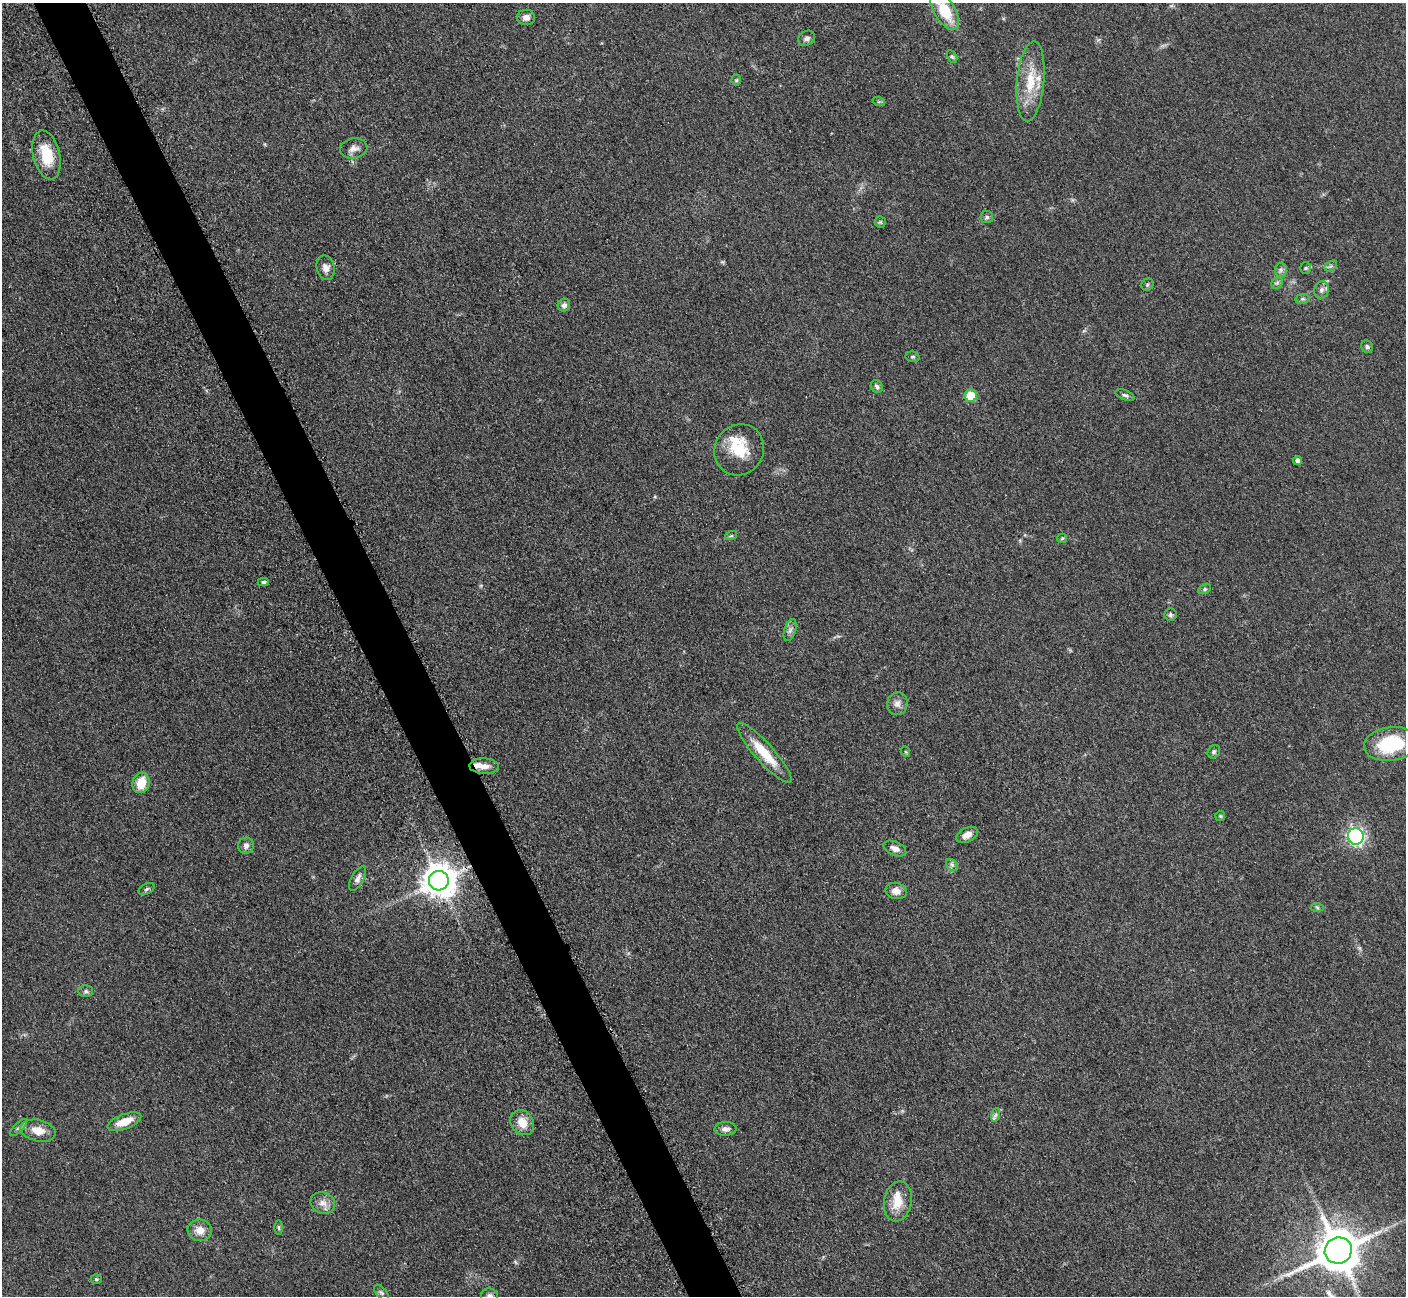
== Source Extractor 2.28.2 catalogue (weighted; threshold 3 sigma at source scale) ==
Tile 11 of 4 x 4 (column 3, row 3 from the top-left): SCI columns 2874-4277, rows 1484-2777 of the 5700 x 5663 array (HDU 1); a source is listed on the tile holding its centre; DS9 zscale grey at full resolution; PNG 1408 x 1298 px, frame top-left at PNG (2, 3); each listed source drawn as its Kron ellipse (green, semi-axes under 4 px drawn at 4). Shown black and unused: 4% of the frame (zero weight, under 3 of 5 exposures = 3% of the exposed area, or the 3 px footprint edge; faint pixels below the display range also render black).
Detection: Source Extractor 2.28.2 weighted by HDU 2 'WHT'; one run over the whole footprint, this tile lists its part. Background 0.0531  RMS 0.0059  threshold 0.0264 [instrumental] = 3 sigma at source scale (4.5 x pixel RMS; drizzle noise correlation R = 1.50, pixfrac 1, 0.05/0.05 arcsec/px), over >= 5 px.
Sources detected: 70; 4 inside a brighter listed object's ellipse — not listed separately; the other 66 listed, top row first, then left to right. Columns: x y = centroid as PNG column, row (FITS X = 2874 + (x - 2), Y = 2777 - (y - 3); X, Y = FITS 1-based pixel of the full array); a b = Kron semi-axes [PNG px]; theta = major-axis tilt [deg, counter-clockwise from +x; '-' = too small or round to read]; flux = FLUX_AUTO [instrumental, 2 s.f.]
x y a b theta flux
945 11 21 10 -59 21
526 17 9 7 -2 3.3
807 38 9 7 32 2
952 56 7 4 -62 1
736 80 5 5 - 0.71
1030 81 40 13 85 19
879 102 6 4 -18 0.81
354 148 14 10 10 3.6
47 155 25 13 -76 17
987 217 6 6 - 1.3
880 222 6 5 - 0.97
1331 266 7 4 33 1
326 268 12 9 -76 3.7
1306 268 5 5 - 0.85
1281 270 7 6 - 1.6
1277 283 6 5 - 1.2
1147 285 6 5 - 1.1
1322 290 9 7 75 2.4
1302 299 7 5 11 1.1
564 305 6 6 - 2.4
1367 347 7 5 -57 1.3
913 357 7 5 -12 1
877 387 6 5 - 1.6
1125 395 10 4 -22 1.4
971 396 6 6 - 16
739 450 26 24 55 19
1297 461 4 4 - 3
731 536 6 3 19 0.78
1062 538 5 4 - 0.64
263 582 5 4 - 1.5
1205 589 7 4 28 1
1171 615 6 6 - 1.1
790 630 11 5 72 2.2
897 704 11 10 - 3.4
1391 744 27 17 8 35
906 752 5 3 - 0.54
1214 752 7 6 - 1.2
764 753 39 9 -48 17
484 766 15 8 -2 5.3
141 783 10 8 72 12
1220 816 5 5 - 0.73
967 835 11 7 29 4.6
1356 836 8 8 - 130
246 846 8 7 - 2.4
895 849 12 6 -24 3.5
952 865 7 5 -43 1.4
358 878 13 6 61 2.8
439 881 10 10 - 1100
146 889 8 5 28 1.2
896 891 11 8 -12 4.2
1317 908 6 4 -2 0.89
86 991 7 6 - 1.4
995 1115 7 4 70 1.3
124 1122 18 7 20 9.4
522 1123 13 11 -53 8
19 1127 11 4 45 1.6
726 1129 11 6 3 2.9
38 1131 18 10 -12 7.6
898 1201 20 13 79 11
323 1203 12 10 -20 4.3
279 1228 7 3 -89 0.79
200 1230 12 10 -6 5.8
1338 1251 14 13 - 1800
96 1279 5 4 - 0.82
381 1293 9 5 -49 1.2
489 1296 8 8 - 2.7
Isophote crosses this tile's border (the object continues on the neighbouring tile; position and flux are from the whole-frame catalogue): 2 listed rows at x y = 945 11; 489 1296